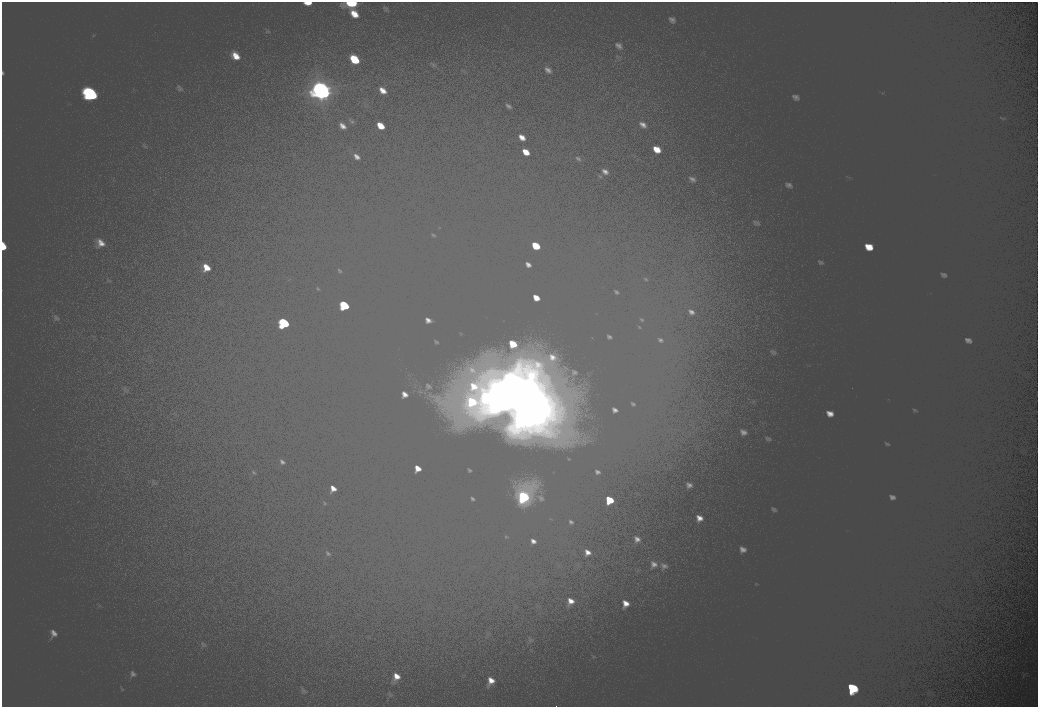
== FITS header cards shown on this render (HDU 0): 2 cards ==
NAXIS1  =                 2072
NAXIS2  =                 1410

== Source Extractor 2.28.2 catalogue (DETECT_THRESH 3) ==
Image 2072 x 1410 px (HDU 0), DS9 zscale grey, zoomed out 1/2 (1 PNG px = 2 x 2 image px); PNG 1040 x 709 px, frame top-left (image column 1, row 1410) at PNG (2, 2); no overlay
Background 101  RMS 30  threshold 90.7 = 3 sigma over >= 5 px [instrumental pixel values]
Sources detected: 14; all 14 listed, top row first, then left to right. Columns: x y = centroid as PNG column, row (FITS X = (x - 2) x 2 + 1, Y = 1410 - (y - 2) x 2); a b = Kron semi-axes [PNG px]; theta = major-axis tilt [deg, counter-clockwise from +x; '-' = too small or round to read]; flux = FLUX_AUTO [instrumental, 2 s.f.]
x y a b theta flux
351 3 12 5 -1 21000
355 60 6 4 -53 14000
321 91 21 16 -39 130000
91 94 14 10 -47 57000
536 245 5 3 - 9100
3 246 6 4 -79 8900
344 305 10 6 -45 25000
284 323 11 7 -45 32000
495 393 17 16 - 160000
486 397 13 11 -39 63000
523 399 32 24 36 430000
523 497 11 9 -40 43000
610 500 5 4 - 9900
852 688 11 8 -23 34000
At the frame edge (FLAGS 8, measured only in part): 2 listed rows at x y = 351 3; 3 246